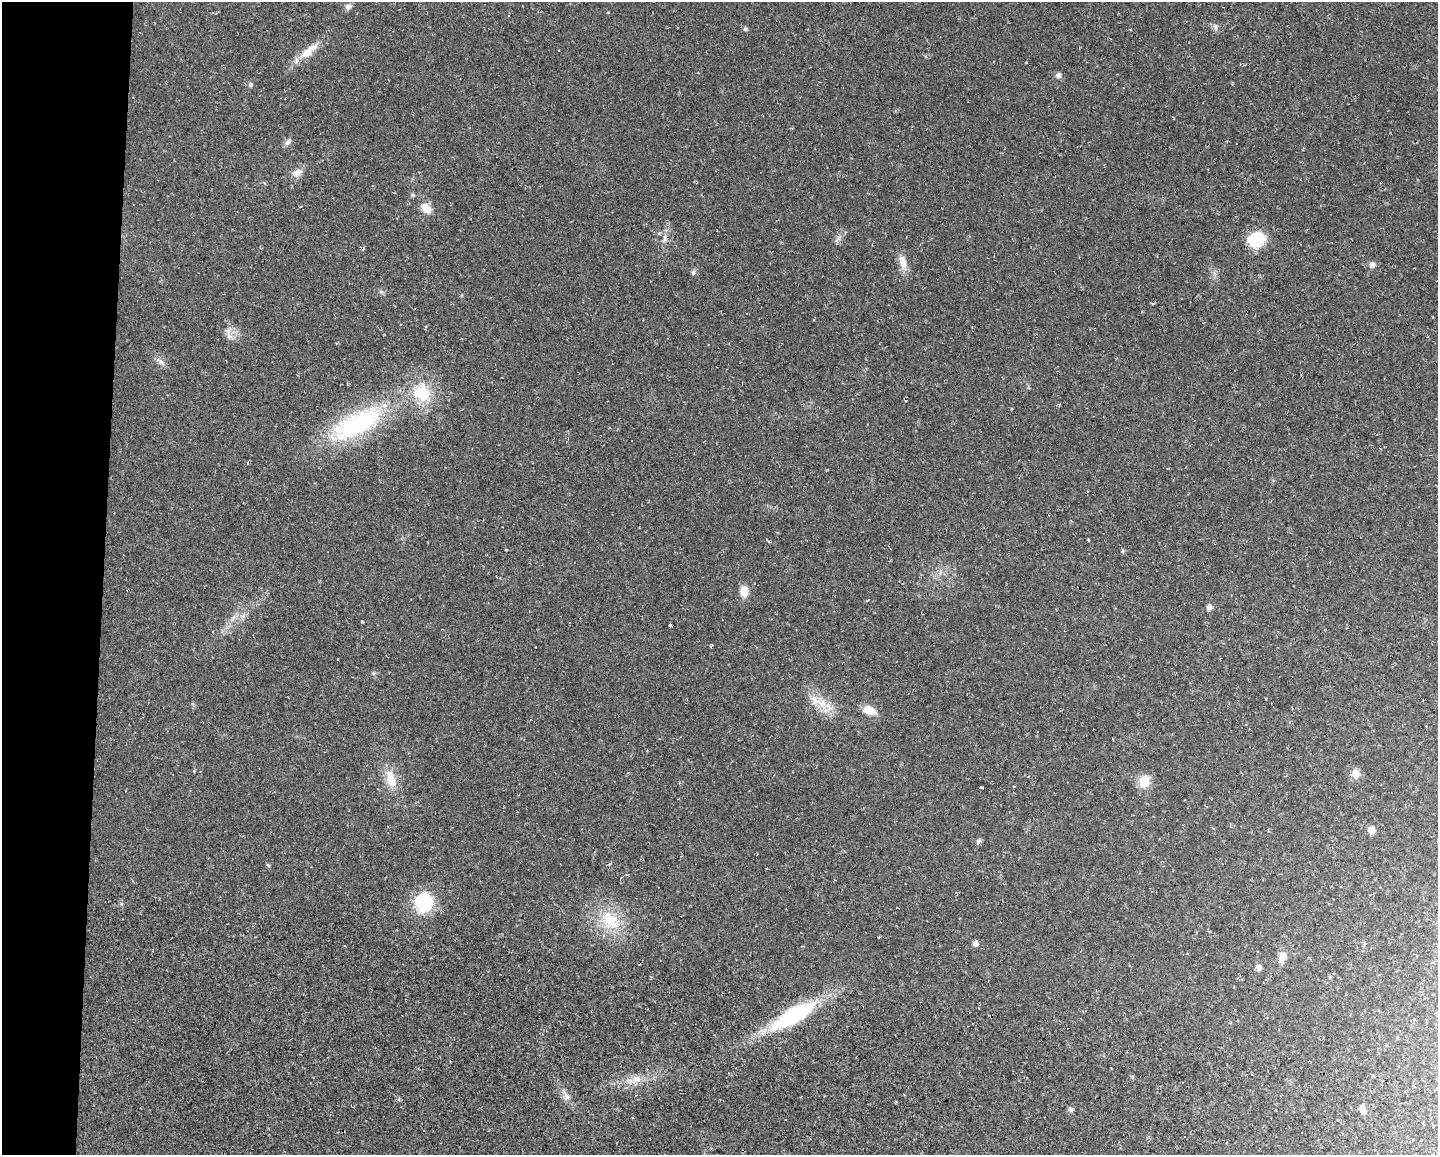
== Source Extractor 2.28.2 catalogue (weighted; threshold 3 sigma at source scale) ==
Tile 4 of 3 x 4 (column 1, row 2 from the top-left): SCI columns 219-1654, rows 2305-3457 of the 4631 x 4609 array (HDU 1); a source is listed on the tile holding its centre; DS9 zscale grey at full resolution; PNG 1440 x 1157 px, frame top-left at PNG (2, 2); no overlay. Shown black and unused: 7% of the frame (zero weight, under 2 of 3 exposures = <1% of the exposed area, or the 3 px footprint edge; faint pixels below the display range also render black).
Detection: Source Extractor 2.28.2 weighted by HDU 2 'WHT'; one run over the whole footprint, this tile lists its part. Background 0.0251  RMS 0.0063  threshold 0.0285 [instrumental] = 3 sigma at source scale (4.5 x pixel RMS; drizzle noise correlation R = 1.50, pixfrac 1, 0.05/0.05 arcsec/px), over >= 5 px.
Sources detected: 44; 2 inside a brighter listed object's ellipse — not listed separately; the other 42 listed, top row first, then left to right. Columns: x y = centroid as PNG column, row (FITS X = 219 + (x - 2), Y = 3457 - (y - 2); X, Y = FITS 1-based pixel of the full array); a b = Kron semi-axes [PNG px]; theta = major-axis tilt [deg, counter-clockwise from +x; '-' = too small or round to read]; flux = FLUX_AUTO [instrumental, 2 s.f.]
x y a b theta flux
348 6 8 7 - 2.2
1216 27 9 4 90 1.4
745 29 6 5 - 0.99
307 52 28 11 46 10
1058 75 7 7 - 2
250 85 6 5 - 1.1
288 142 11 5 53 2.2
297 172 14 9 35 4.1
426 208 13 9 -44 6.6
665 238 10 4 90 2
838 239 14 4 46 2.1
1256 239 14 12 19 27
903 262 20 9 -78 6.2
1372 265 8 7 - 2.4
693 272 7 5 70 1.3
381 292 7 4 -1 1.1
228 331 11 6 -71 3.4
161 362 7 4 -19 1.6
357 424 75 29 28 81
1088 539 3 3 - 0.57
1122 551 6 4 90 0.82
744 591 15 10 86 5.7
1209 607 7 7 - 2.1
373 673 6 4 -45 0.88
815 700 17 10 -44 7.6
869 710 15 9 -23 8.2
1355 773 9 8 - 5.9
391 779 28 13 -70 11
1144 781 16 13 62 8.7
1371 830 7 7 - 4.7
978 841 7 6 - 1.4
268 865 6 4 -44 0.75
424 902 20 18 84 32
610 920 31 20 -56 25
975 943 6 6 - 2.3
1282 956 14 9 73 4.9
1259 967 7 6 - 2.8
793 1016 59 17 30 59
637 1079 14 9 6 6
566 1096 10 8 -79 3
1070 1109 7 6 - 1.4
1363 1109 9 6 -73 4
Unlisted compact peaks at least as high as the median listed source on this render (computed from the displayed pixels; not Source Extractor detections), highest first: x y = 670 625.